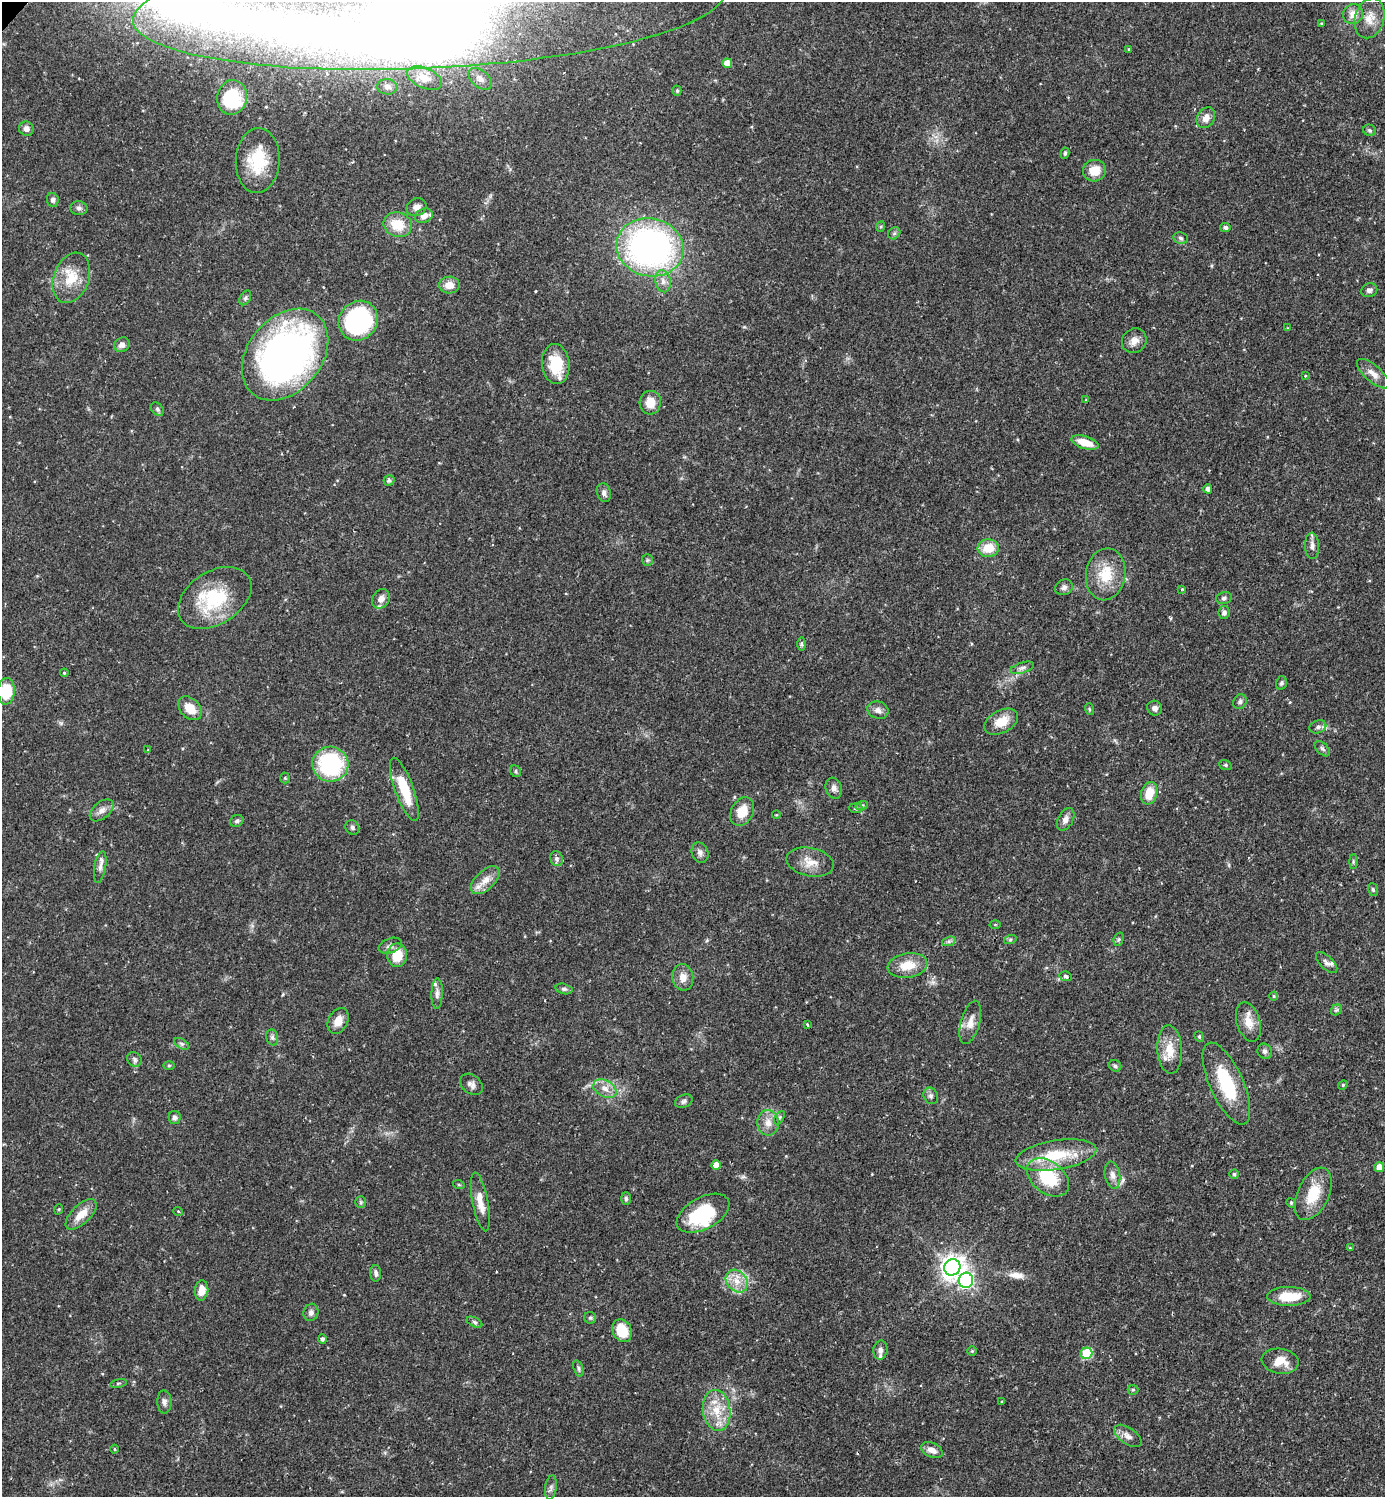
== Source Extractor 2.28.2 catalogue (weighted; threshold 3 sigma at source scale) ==
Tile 6 of 4 x 4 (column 2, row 2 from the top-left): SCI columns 1538-2920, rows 2992-4486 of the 5983 x 5982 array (HDU 1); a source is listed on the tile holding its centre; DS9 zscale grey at full resolution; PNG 1387 x 1499 px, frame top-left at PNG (2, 2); each listed source drawn as its Kron ellipse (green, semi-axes under 4 px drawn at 4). Shown black and unused: <1% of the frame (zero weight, under 2 of 3 exposures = <1% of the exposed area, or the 3 px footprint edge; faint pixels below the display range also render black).
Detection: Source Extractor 2.28.2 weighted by HDU 2 'WHT'; one run over the whole footprint, this tile lists its part. Background 0.0719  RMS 0.0042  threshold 0.0191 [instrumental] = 3 sigma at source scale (4.5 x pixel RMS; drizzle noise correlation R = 1.50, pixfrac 1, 0.05/0.05 arcsec/px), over >= 5 px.
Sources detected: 177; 1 cosmic-ray / hot-pixel residue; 1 long thin detection or spike segment (spike, bleed or trail) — neither listed nor drawn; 5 inside a brighter listed object's ellipse — not listed separately; the other 170 listed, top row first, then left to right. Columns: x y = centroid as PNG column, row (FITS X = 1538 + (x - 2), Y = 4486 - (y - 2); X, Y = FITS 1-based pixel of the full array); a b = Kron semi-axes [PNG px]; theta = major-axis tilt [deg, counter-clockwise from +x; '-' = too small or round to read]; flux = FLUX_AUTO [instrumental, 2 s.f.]
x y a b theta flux
429 6 296 62 3 1300
1353 14 10 9 - 3.9
1370 18 20 14 74 6.1
1321 23 3 3 - 0.38
1129 49 4 4 - 0.43
727 63 5 5 - 4.7
425 78 18 10 -24 4.6
480 79 13 8 -41 2.6
387 87 10 7 -4 1.8
677 91 5 4 - 0.61
232 97 17 15 79 22
1206 118 11 8 60 3.2
26 129 7 7 - 1.9
1370 130 6 5 - 0.72
1065 153 6 4 81 0.75
258 160 32 22 86 18
1094 171 11 11 - 7.1
53 200 7 6 - 1.1
417 207 10 8 23 2.7
79 208 8 7 - 1.4
424 216 9 7 24 3.2
398 225 14 12 -22 9.5
881 227 5 4 - 0.54
1225 228 5 4 - 1.1
894 233 7 5 44 0.83
1180 238 7 6 - 1.1
650 247 34 29 -12 150
71 278 26 17 69 11
663 281 11 7 -76 2.5
449 285 10 8 1 4.2
1369 290 8 7 - 1.5
245 298 8 5 60 0.93
358 321 21 18 49 53
1288 328 4 3 - 0.35
1134 341 13 11 45 3.3
122 345 8 7 - 2.2
285 355 51 37 51 210
556 364 20 14 -84 15
1373 374 20 8 -41 3.8
1305 376 3 3 - 0.37
1086 400 4 4 - 0.46
650 403 12 11 - 6
157 409 7 5 -47 0.96
1085 442 14 6 -18 6.7
389 480 5 5 - 0.97
1208 489 4 4 - 1.8
604 493 9 7 -73 1.6
1312 546 13 7 -88 2.1
988 548 11 9 5 8
647 560 6 5 - 0.7
1106 574 26 19 81 13
1064 587 9 7 27 1.5
1182 589 4 4 - 0.42
215 598 40 26 32 28
1224 598 8 6 13 1
381 599 10 8 57 3.1
1224 613 6 5 - 1.3
801 644 7 4 -89 0.67
1022 668 12 5 17 1.5
64 673 4 4 - 0.44
1281 683 7 5 77 0.86
6 691 13 8 87 14
1240 702 8 6 60 1.1
190 708 14 9 -46 6.3
1155 708 8 7 - 1.7
1089 709 6 3 -71 0.52
878 710 11 8 -19 2.3
1001 722 18 11 28 6.9
1318 727 8 6 19 1.5
1322 749 9 5 -44 1
148 750 4 3 - 0.49
330 764 18 17 - 39
1225 765 6 5 - 0.67
516 771 6 5 - 0.72
285 778 5 5 - 0.52
834 788 11 8 -72 2.1
404 789 33 9 -70 14
1149 793 11 8 73 8.1
862 805 6 4 19 0.72
856 808 7 5 -6 0.81
102 810 14 8 40 2.5
742 812 15 10 62 7.4
776 815 4 3 - 0.32
1066 819 12 7 63 2.4
237 821 7 5 33 0.93
352 828 7 6 - 1
700 853 10 8 -68 1.9
557 859 7 6 - 1.5
810 862 24 14 -12 6.1
1353 862 7 4 90 0.57
100 867 16 5 80 2.1
485 880 17 9 43 4.6
1373 890 6 5 - 0.7
995 924 5 3 - 0.39
1119 939 7 5 72 0.71
1010 940 6 4 19 0.66
949 941 7 4 18 0.96
390 946 12 7 21 1.8
397 955 12 10 89 9.2
1327 963 13 6 -44 1.7
907 965 20 12 9 8.3
1065 976 6 5 - 1.8
683 977 13 10 -81 3.8
564 989 8 5 -14 1.1
437 994 15 5 88 2
1274 996 4 4 - 0.53
1336 1010 6 4 43 0.75
338 1021 13 9 63 4.5
970 1022 22 9 74 4.6
1248 1022 20 11 -73 5.7
808 1025 4 3 - 1.1
272 1037 8 6 -75 1.1
1199 1037 5 4 - 0.61
182 1044 8 5 -31 0.97
1170 1050 24 12 -86 8.1
1265 1051 8 7 - 1.3
134 1059 8 6 -52 1.2
169 1065 6 4 1 0.5
1115 1066 6 5 - 0.89
1226 1083 44 16 -66 24
471 1084 12 9 -41 2.1
1343 1085 5 4 - 0.49
605 1089 12 8 -27 3.4
931 1096 8 7 - 1.3
684 1101 9 6 21 1.2
175 1118 7 6 - 1.2
779 1118 7 4 59 0.78
768 1123 13 11 -87 3.8
1056 1155 41 14 9 19
716 1165 5 4 - 5.2
1379 1167 5 5 - 4
1234 1174 5 5 - 0.57
1112 1175 13 7 -79 2.5
1048 1177 23 16 -38 21
459 1185 6 4 -19 0.5
1313 1194 28 15 65 12
626 1199 6 5 - 0.8
361 1202 6 5 - 0.65
480 1202 30 8 -79 5.7
1291 1203 5 4 - 0.48
59 1209 5 3 - 0.43
178 1211 5 3 - 0.36
703 1213 29 16 28 28
81 1214 19 9 44 6
1350 1248 4 4 - 0.38
952 1267 8 8 - 350
376 1273 8 5 -89 1.4
966 1280 7 7 - 86
737 1281 12 10 -47 5
201 1290 10 6 83 5
1289 1296 21 9 0 11
311 1312 9 7 73 1.6
590 1318 6 5 - 0.73
474 1322 8 4 -27 0.87
622 1331 12 9 -64 11
322 1339 5 4 - 0.97
880 1350 9 7 85 1.8
972 1351 5 5 - 0.51
1087 1353 6 5 - 24
1280 1361 18 12 -9 6.5
578 1368 9 4 -74 0.88
118 1383 8 3 13 0.55
1133 1390 5 5 - 0.6
164 1402 11 7 -87 1.7
1002 1402 3 2 - 0.51
717 1410 21 13 -82 9.6
1128 1436 16 8 -35 2.9
115 1449 4 3 - 0.4
932 1450 11 7 -25 3
551 1488 12 5 82 1.3
Isophote crosses this tile's border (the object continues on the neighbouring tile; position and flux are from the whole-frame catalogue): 2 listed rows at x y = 429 6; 6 691